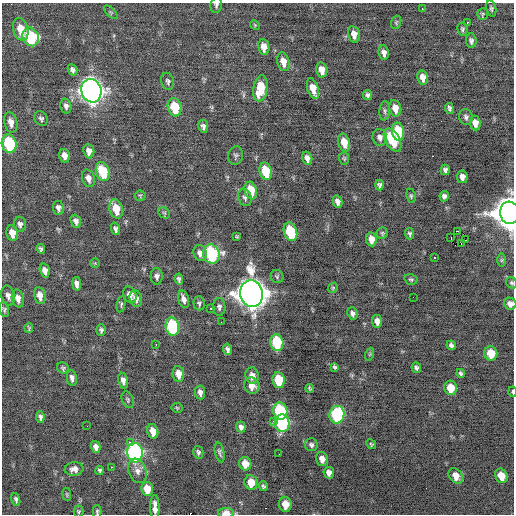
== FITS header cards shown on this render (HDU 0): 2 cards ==
NAXIS1  =                  512 / Axis length
NAXIS2  =                  512 / Axis length

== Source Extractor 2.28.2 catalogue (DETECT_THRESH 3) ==
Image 512 x 512 px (HDU 0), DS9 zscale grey, 1 PNG px = 1 image px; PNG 516 x 516 px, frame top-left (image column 1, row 512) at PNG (2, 3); each listed source drawn as its Kron ellipse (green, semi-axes under 4 px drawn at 4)
Background -0.0987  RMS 0.84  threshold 2.52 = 3 sigma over >= 5 px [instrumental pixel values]
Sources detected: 164; all 164 listed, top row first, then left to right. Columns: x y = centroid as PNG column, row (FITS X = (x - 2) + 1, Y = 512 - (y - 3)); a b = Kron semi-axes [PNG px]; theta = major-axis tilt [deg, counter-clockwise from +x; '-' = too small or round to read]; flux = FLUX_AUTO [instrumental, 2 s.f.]
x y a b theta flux
216 5 8 5 80 130
491 8 8 5 -78 110
422 9 2 2 - 210
111 12 8 3 -45 74
483 14 6 5 - 79
396 22 7 5 70 85
467 22 2 2 - 390
255 25 5 4 - 70
21 29 11 7 -75 850
462 29 6 5 - 110
354 34 8 5 -77 400
31 37 9 8 - 4700
471 41 7 5 -85 160
264 47 8 5 -82 450
384 53 7 5 -80 240
283 62 9 6 -76 580
72 70 6 4 -62 160
322 70 7 5 -78 560
423 77 7 5 -78 360
168 81 8 6 -75 140
260 88 13 7 81 1500
313 89 11 5 -72 570
91 91 12 10 -72 38000
368 95 5 4 - 140
66 106 7 5 -76 180
175 107 9 6 -75 2000
395 108 8 6 -78 500
449 108 5 3 - 120
385 111 9 5 86 140
466 117 8 6 -79 160
41 118 7 6 - 140
11 122 10 6 -78 380
475 123 7 5 -83 430
203 126 6 5 - 190
398 132 9 6 -79 2000
380 137 8 7 - 240
393 140 13 7 -60 2200
344 143 9 6 -75 740
9 144 9 7 -77 3800
89 151 7 5 -83 300
64 156 7 5 -75 410
236 156 9 7 77 140
307 158 6 5 - 250
344 158 6 5 - 86
445 170 5 4 - 160
103 171 10 6 -71 2200
266 171 9 6 -76 1900
462 177 6 5 - 330
88 178 9 6 -73 330
379 185 5 4 - 140
251 191 9 6 -75 1400
140 196 5 5 - 77
411 196 7 4 -81 93
444 196 5 4 - 190
245 197 9 6 -70 170
337 202 6 4 -75 270
58 208 7 5 -82 200
116 209 10 6 -76 1100
164 213 6 5 - 91
510 213 11 9 -82 89000
76 221 7 5 -68 210
20 224 7 6 - 190
116 229 6 4 -72 170
458 231 2 2 - 2800
290 232 9 6 -71 3100
12 233 8 5 -78 500
382 233 5 5 - 86
410 234 6 4 -88 110
237 237 4 3 - 76
451 237 3 2 - 380
371 239 7 5 -82 480
465 240 2 2 - 300
461 244 2 2 - 510
41 249 5 4 - 120
200 253 8 6 -70 290
211 254 9 8 - 7600
435 258 3 3 - 410
501 260 6 4 89 92
95 263 5 5 - 79
45 271 7 5 -75 290
157 276 8 6 -89 200
277 277 7 6 - 96
179 279 5 4 - 140
411 279 7 5 -14 94
512 283 6 5 - 98
77 284 7 4 -81 250
333 288 5 4 - 74
251 294 13 11 -77 75000
40 295 9 6 -79 410
130 295 9 6 -68 360
8 296 10 6 -78 260
413 297 2 2 - 23
18 298 9 6 -77 370
136 299 8 6 -74 250
184 299 9 5 -73 270
199 303 7 5 -88 120
121 304 8 4 80 97
510 304 6 6 - 280
219 307 9 6 -87 180
211 308 3 2 - 62
4 310 8 4 -77 110
352 313 6 5 - 170
377 321 6 5 - 330
221 322 2 2 - 29
172 326 9 6 -80 4900
29 328 5 3 - 64
101 330 6 5 - 130
277 342 8 6 -85 3300
156 345 3 2 - 47
451 345 5 4 - 170
227 349 6 4 -79 160
491 353 7 6 - 1100
370 354 7 4 71 74
335 367 4 4 - 100
63 368 6 5 - 110
416 368 5 4 - 140
461 373 5 4 - 120
178 374 8 6 -81 550
252 376 8 6 -83 360
72 378 8 5 -81 200
123 380 8 4 -80 270
279 380 8 6 -83 2100
252 386 8 7 - 480
310 388 4 3 - 82
451 388 7 6 - 910
200 392 7 5 -82 250
513 392 5 2 - 63
128 400 8 5 -69 100
177 408 5 5 - 69
280 411 8 7 - 3800
337 415 9 7 80 5300
40 417 6 4 -82 140
273 421 3 2 - 90
282 423 9 7 -86 5300
87 426 2 2 - 51
241 427 5 5 - 200
153 431 7 5 -78 560
130 442 2 2 - 1100
371 444 5 4 - 74
311 445 6 6 - 150
96 447 6 4 -75 260
198 452 6 5 - 130
220 452 10 4 -77 150
135 453 10 7 -84 12000
279 454 2 2 - 57
322 459 7 6 - 360
245 464 7 6 - 690
112 467 3 3 - 69
74 469 9 6 7 290
99 470 4 3 - 100
137 471 12 8 -69 360
329 473 6 5 - 290
456 476 8 6 -49 560
501 476 7 6 - 830
251 482 7 6 - 880
263 486 5 4 - 110
147 489 7 6 - 930
67 494 7 3 -81 57
16 499 7 3 -74 120
285 504 7 6 - 740
155 507 12 4 -90 390
79 511 6 5 - 74
97 511 6 3 -90 89
226 513 8 5 0 490
At the frame edge (FLAGS 8, measured only in part): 7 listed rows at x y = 216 5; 510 213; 512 283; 510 304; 513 392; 97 511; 226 513